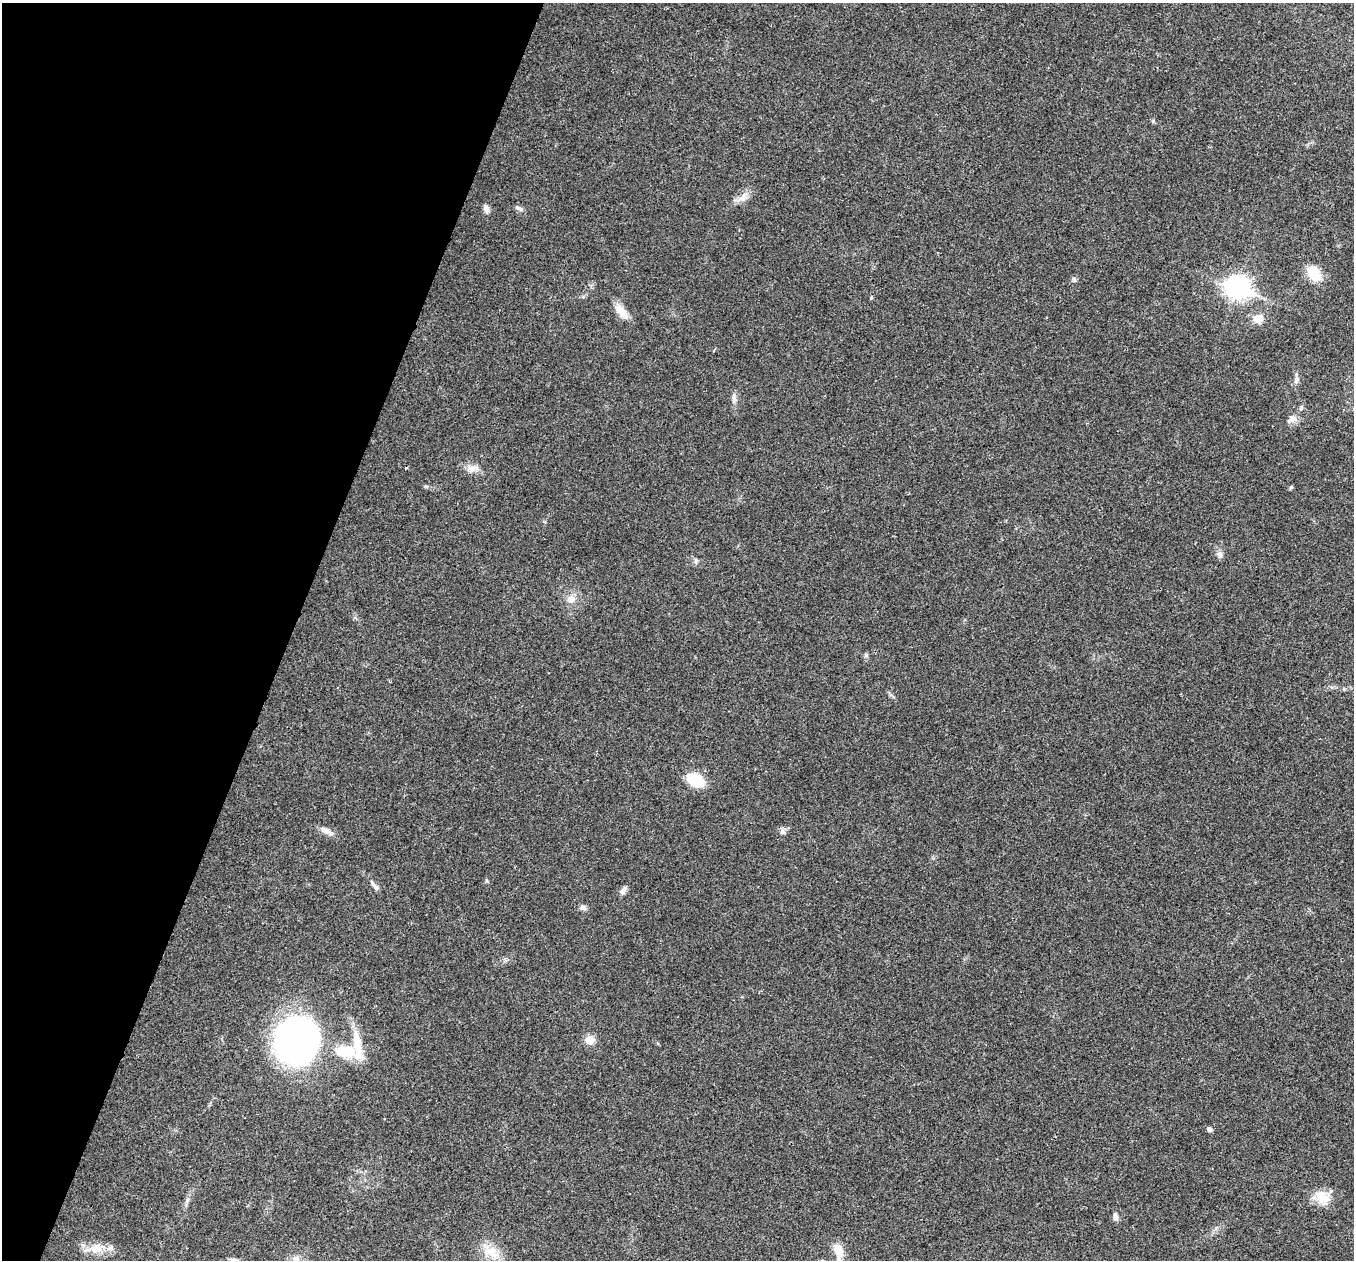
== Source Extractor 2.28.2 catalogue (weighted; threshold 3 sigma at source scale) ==
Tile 9 of 4 x 4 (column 1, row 3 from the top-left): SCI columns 6-1357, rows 1524-2781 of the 5418 x 5432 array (HDU 1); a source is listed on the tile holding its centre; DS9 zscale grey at full resolution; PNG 1356 x 1262 px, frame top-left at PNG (2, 3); no overlay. Shown black and unused: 21% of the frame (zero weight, under 3 of 4 exposures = <1% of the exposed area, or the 3 px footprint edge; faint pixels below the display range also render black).
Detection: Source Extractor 2.28.2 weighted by HDU 2 'WHT'; one run over the whole footprint, this tile lists its part. Background 0.0191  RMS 0.0045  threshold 0.0204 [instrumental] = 3 sigma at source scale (4.5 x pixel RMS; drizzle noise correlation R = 1.50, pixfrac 1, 0.05/0.05 arcsec/px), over >= 5 px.
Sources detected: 37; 1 inside a brighter listed object's ellipse — not listed separately; the other 36 listed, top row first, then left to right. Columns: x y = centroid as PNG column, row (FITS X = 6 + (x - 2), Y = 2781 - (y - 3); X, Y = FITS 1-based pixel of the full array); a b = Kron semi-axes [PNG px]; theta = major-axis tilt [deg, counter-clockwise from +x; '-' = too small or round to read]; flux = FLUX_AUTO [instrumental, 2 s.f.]
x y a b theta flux
742 198 17 8 27 3.7
486 208 10 6 -67 1.9
518 208 11 5 -18 1.3
1314 273 18 13 -66 9.9
1074 280 8 5 -63 0.87
1237 287 10 9 - 280
871 297 5 3 - 0.44
621 311 22 10 -47 5.4
1258 319 9 9 - 5.4
1296 380 10 7 62 1.6
734 398 8 5 -57 1.2
1292 419 15 8 31 2.6
406 468 3 3 - 0.66
472 468 17 8 5 3.4
1291 487 6 5 - 0.6
1219 554 9 6 -61 1.5
571 599 11 11 - 3.4
866 655 5 5 - 0.74
695 780 20 13 -31 12
326 831 17 7 -24 3.2
782 832 7 7 - 1.5
375 886 15 5 -47 1.7
623 890 12 6 56 1.8
583 907 9 6 -24 1.5
297 1040 45 43 70 160
590 1040 10 9 - 4.4
347 1051 29 15 -5 17
1209 1129 6 5 - 1.1
1322 1197 23 16 -40 7.5
1115 1217 11 6 -80 1.6
95 1248 14 11 50 5.1
110 1248 9 6 15 2
838 1250 17 10 -72 6.6
491 1252 24 14 -29 9.1
296 1259 9 9 - 2.3
235 1260 12 6 -22 1.7
Isophote crosses this tile's border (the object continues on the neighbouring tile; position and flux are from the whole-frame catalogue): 2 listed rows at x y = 296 1259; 235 1260
Unlisted compact peaks at least as high as the median listed source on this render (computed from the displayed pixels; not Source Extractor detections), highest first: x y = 1153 121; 696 560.